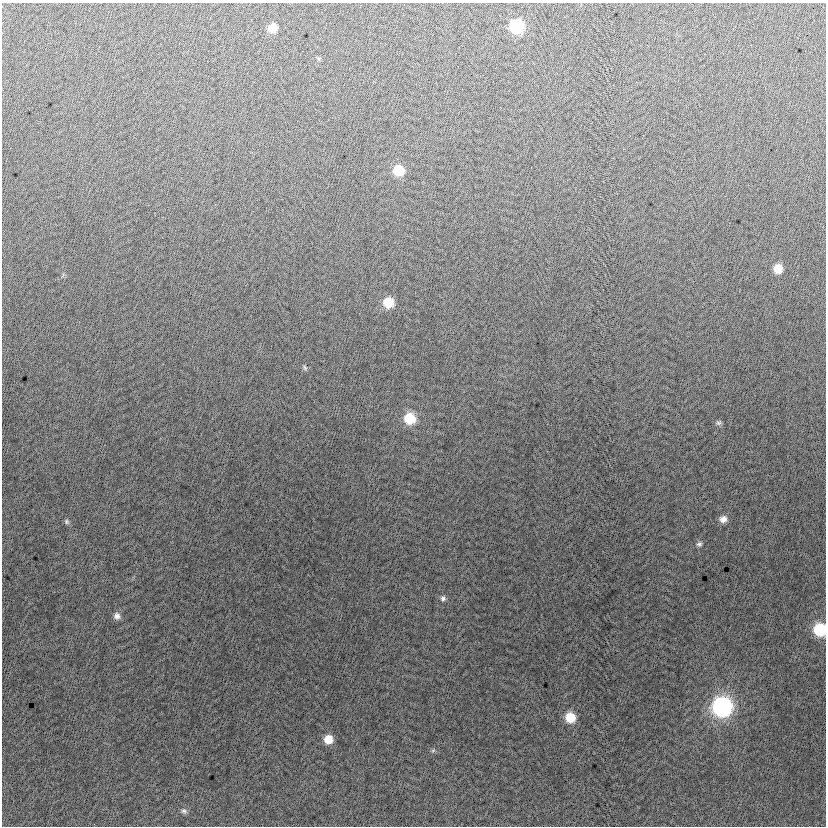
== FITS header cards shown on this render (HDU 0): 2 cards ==
NAXIS1  =                  824
NAXIS2  =                  824

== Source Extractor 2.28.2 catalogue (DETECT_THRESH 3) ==
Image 824 x 824 px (HDU 0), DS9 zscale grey, 1 PNG px = 1 image px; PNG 828 x 828 px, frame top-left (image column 1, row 824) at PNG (2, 3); no overlay
Background -7.07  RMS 12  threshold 37.3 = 3 sigma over >= 5 px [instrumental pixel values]
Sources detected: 20; all 20 listed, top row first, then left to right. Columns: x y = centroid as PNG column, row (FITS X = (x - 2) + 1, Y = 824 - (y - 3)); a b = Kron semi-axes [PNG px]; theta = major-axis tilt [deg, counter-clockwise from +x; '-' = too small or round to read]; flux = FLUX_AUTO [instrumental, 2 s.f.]
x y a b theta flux
516 26 9 9 - 62000
272 28 8 7 - 13000
319 59 6 4 -71 1200
398 170 9 8 - 26000
778 269 8 8 - 13000
388 302 9 9 - 20000
305 368 8 5 -59 1400
409 418 10 10 - 26000
718 423 8 6 -1 2000
723 519 9 8 - 5700
67 522 7 6 - 1900
699 544 8 7 - 2400
443 598 7 7 - 2400
117 616 9 8 - 4100
820 629 9 8 - 54000
722 707 10 10 - 280000
570 718 9 9 - 20000
328 739 8 8 - 12000
433 750 6 5 - 1400
184 811 8 6 -35 2400
At the frame edge (FLAGS 8, measured only in part): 1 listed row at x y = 820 629